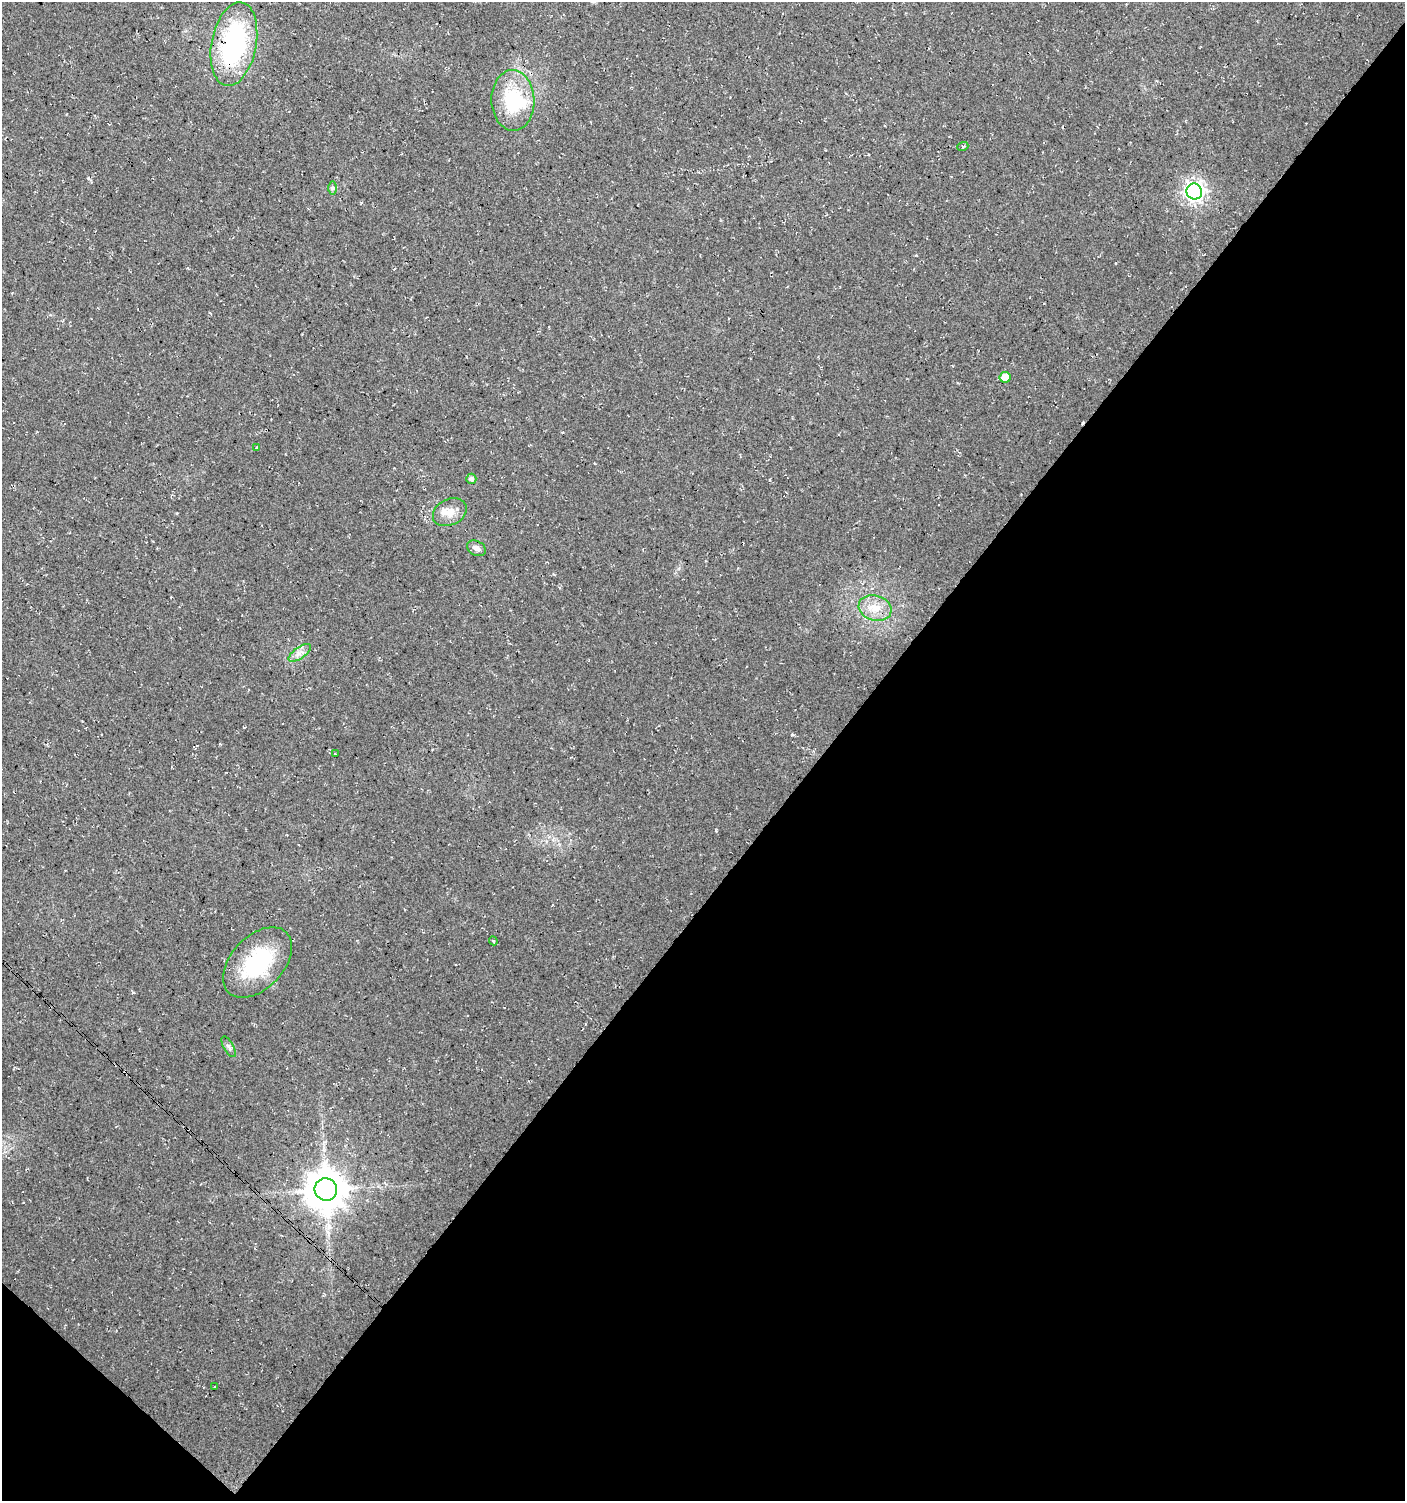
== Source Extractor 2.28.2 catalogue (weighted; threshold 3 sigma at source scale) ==
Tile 15 of 4 x 4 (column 3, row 4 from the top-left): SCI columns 3047-4449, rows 1-1499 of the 6043 x 6022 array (HDU 1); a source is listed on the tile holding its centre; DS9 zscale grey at full resolution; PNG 1407 x 1503 px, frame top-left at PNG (2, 2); each listed source drawn as its Kron ellipse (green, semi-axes under 4 px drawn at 4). Shown black and unused: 43% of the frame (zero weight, under 3 of 4 exposures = <1% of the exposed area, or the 3 px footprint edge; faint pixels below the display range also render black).
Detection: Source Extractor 2.28.2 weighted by HDU 2 'WHT'; one run over the whole footprint, this tile lists its part. Background 0.0176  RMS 0.0054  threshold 0.0244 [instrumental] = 3 sigma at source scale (4.5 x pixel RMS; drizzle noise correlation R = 1.50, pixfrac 1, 0.0396/0.0396 arcsec/px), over >= 5 px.
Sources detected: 21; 1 inside a brighter object's white glare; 1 cosmic-ray / hot-pixel residue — neither listed nor drawn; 1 inside a brighter listed object's ellipse — not listed separately; the other 18 listed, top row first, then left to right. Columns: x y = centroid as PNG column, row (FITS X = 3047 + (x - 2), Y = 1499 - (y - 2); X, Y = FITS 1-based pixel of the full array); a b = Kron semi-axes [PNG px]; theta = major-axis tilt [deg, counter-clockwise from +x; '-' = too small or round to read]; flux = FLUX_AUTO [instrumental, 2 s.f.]
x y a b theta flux
234 44 42 22 79 78
513 100 30 21 -88 33
963 146 5 3 - 0.58
333 188 7 4 90 1.1
1194 192 8 7 - 280
1005 377 5 5 - 10
257 447 4 4 - 0.64
471 479 5 5 - 1.9
450 512 18 13 26 6.6
476 548 10 7 -28 2.5
875 608 17 12 -17 8.2
300 653 13 5 35 2.9
335 754 3 2 - 0.44
493 941 4 4 - 0.78
257 962 42 26 47 43
229 1047 11 5 -61 1.6
326 1189 11 11 - 1700
214 1387 2 2 - 0.32
Overlapping masked pixels (flux is a lower limit): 2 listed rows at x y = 234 44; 1194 192
Unlisted compact peaks at least as high as the median listed source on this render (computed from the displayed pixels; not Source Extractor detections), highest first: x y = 88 178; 792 735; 133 992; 716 831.